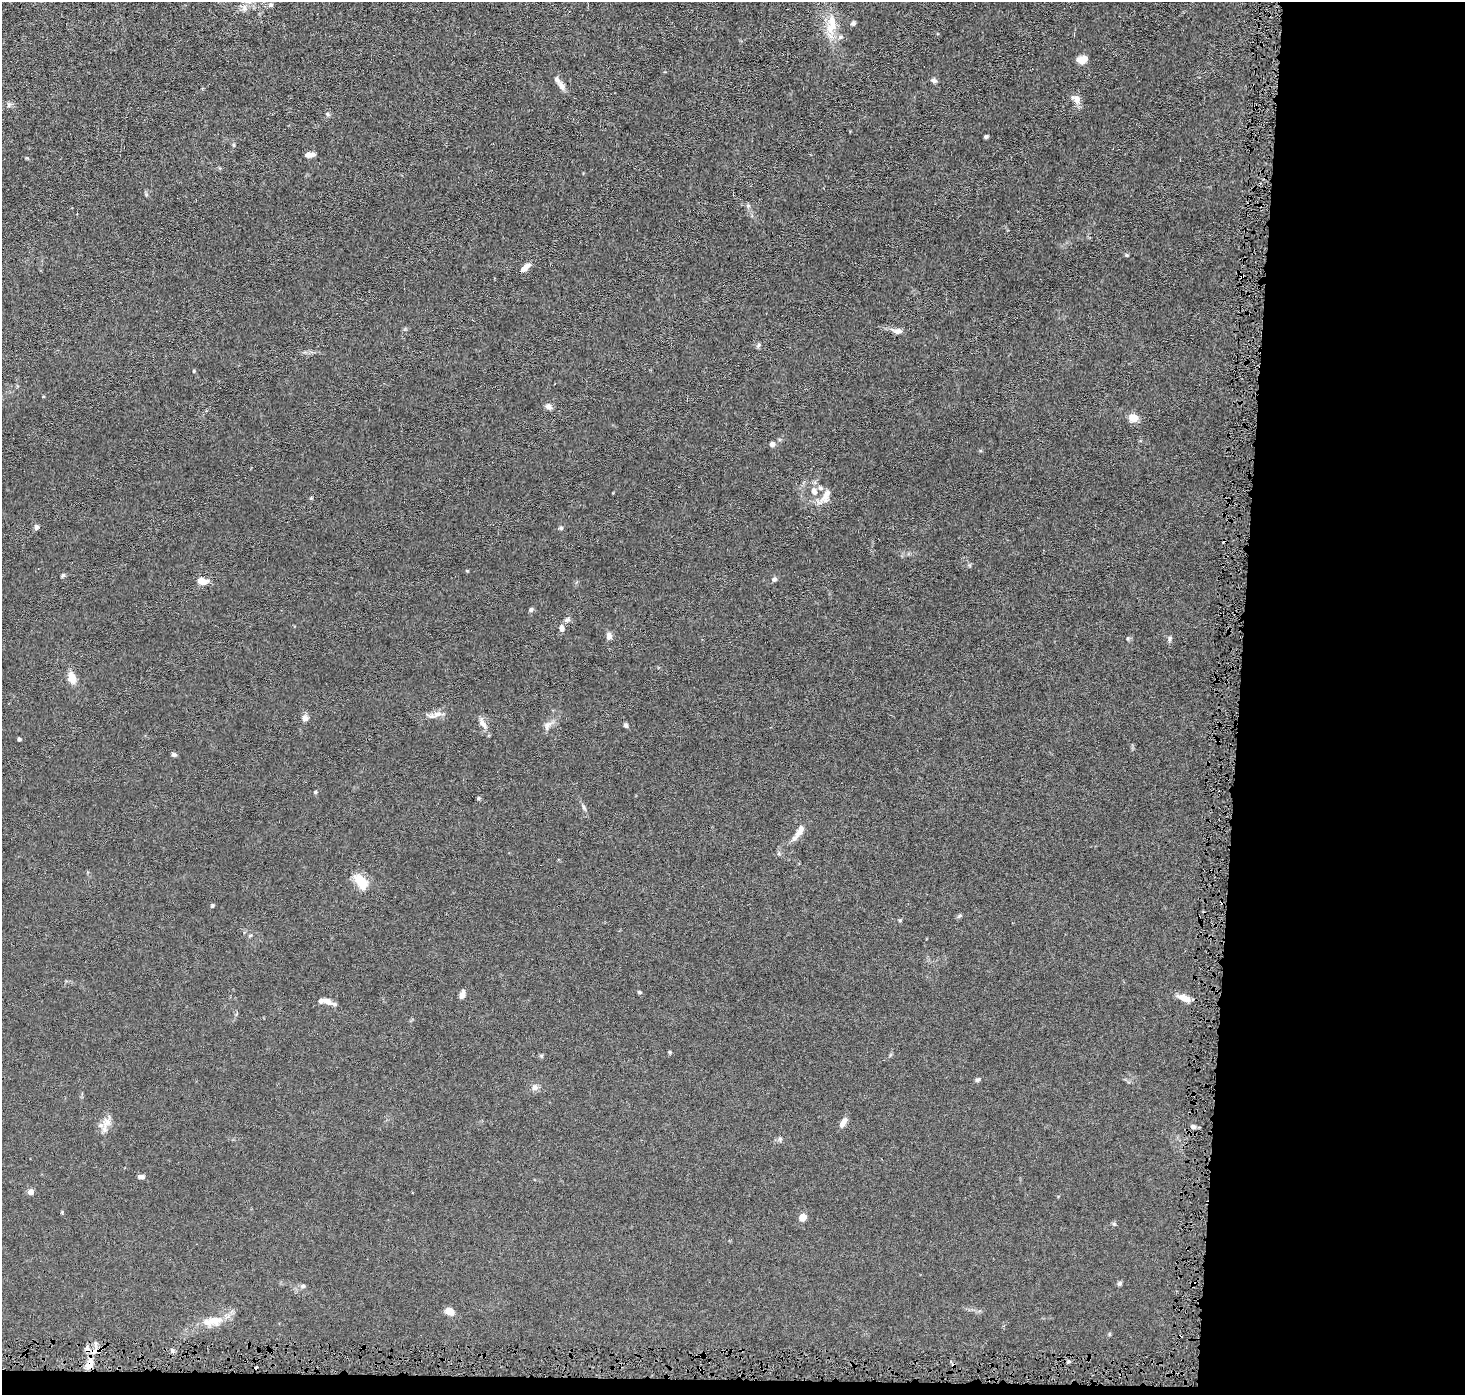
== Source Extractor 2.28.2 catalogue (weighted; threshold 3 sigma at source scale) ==
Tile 9 of 3 x 3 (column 3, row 3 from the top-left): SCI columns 2927-4389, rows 102-1494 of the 4389 x 4421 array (HDU 1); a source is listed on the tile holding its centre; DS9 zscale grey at full resolution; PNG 1467 x 1397 px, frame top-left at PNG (2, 2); no overlay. Shown black and unused: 17% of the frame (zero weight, under 4 of 8 exposures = <1% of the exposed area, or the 3 px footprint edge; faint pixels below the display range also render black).
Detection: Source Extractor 2.28.2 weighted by HDU 2 'WHT'; one run over the whole footprint, this tile lists its part. Background 0.0148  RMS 0.0022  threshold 0.00894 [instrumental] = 3 sigma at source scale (4.09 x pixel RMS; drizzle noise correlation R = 1.36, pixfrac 0.8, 0.05/0.05 arcsec/px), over >= 5 px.
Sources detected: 86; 7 cosmic-ray / hot-pixel residue — not listed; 6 inside a brighter listed object's ellipse — not listed separately; the other 73 listed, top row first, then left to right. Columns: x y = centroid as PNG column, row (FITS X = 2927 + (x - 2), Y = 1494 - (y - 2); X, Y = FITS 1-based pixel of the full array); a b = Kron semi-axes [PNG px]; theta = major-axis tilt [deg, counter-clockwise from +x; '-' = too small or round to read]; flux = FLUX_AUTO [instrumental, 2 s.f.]
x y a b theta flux
271 5 7 7 - 0.5
244 8 11 8 -81 1
853 23 7 6 - 0.45
831 24 31 13 84 4.9
1082 60 10 8 17 2.2
934 81 8 5 -18 0.57
561 86 13 7 -65 1.1
1076 99 14 9 -43 1.5
9 105 7 5 60 0.44
327 114 6 5 - 0.35
986 137 4 3 - 0.38
233 145 4 4 - 0.23
307 155 9 6 27 0.73
1127 255 5 4 - 0.26
525 267 15 6 41 1.5
897 331 15 7 -6 1.1
759 345 7 5 43 0.4
194 371 4 4 - 0.2
548 407 9 7 -42 0.8
1133 418 7 6 - 3.5
772 444 5 5 - 1
814 491 13 9 -70 1.5
825 496 27 11 54 2.2
311 498 5 4 - 0.2
36 527 6 6 - 0.57
561 528 6 5 - 0.32
63 575 6 5 - 0.33
774 579 7 6 - 0.5
202 581 12 8 -9 1.9
531 610 6 5 - 0.43
567 620 8 6 24 0.59
561 628 9 6 -87 0.82
609 636 9 6 -84 0.99
1170 638 8 5 73 0.42
72 678 14 8 -76 2.2
437 714 18 7 7 1.5
305 718 8 7 - 0.92
483 724 17 7 -54 1.4
547 725 16 7 63 1.2
626 725 6 5 - 0.42
19 739 4 3 - 0.37
174 755 7 5 -28 0.42
315 792 5 4 - 0.23
479 798 5 5 - 0.25
584 807 8 4 -64 0.44
800 831 19 8 62 1.6
360 881 21 11 -54 3.9
212 905 5 4 - 0.25
960 916 7 4 20 0.33
900 920 5 3 - 0.22
250 936 6 3 20 0.24
639 992 5 4 - 0.29
462 995 10 5 74 1.1
1184 998 15 7 -22 2.2
327 1001 14 7 -20 1.5
670 1052 5 4 - 0.22
978 1080 7 5 37 0.39
535 1087 9 8 - 0.87
843 1122 14 6 61 1.2
1193 1127 6 5 - 0.53
105 1128 28 7 85 1.8
780 1139 6 4 -18 0.36
141 1177 8 5 2 0.64
31 1192 6 6 - 1.1
803 1217 5 5 - 4.4
1120 1283 6 5 - 0.39
303 1286 7 6 - 0.51
449 1311 8 6 -28 2.4
214 1320 24 12 7 3.7
95 1351 15 6 10 1.4
173 1351 6 4 -87 0.39
1068 1362 6 3 19 0.31
89 1364 12 7 71 2.6
Overlapping masked pixels (flux is a lower limit): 2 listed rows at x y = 95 1351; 89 1364